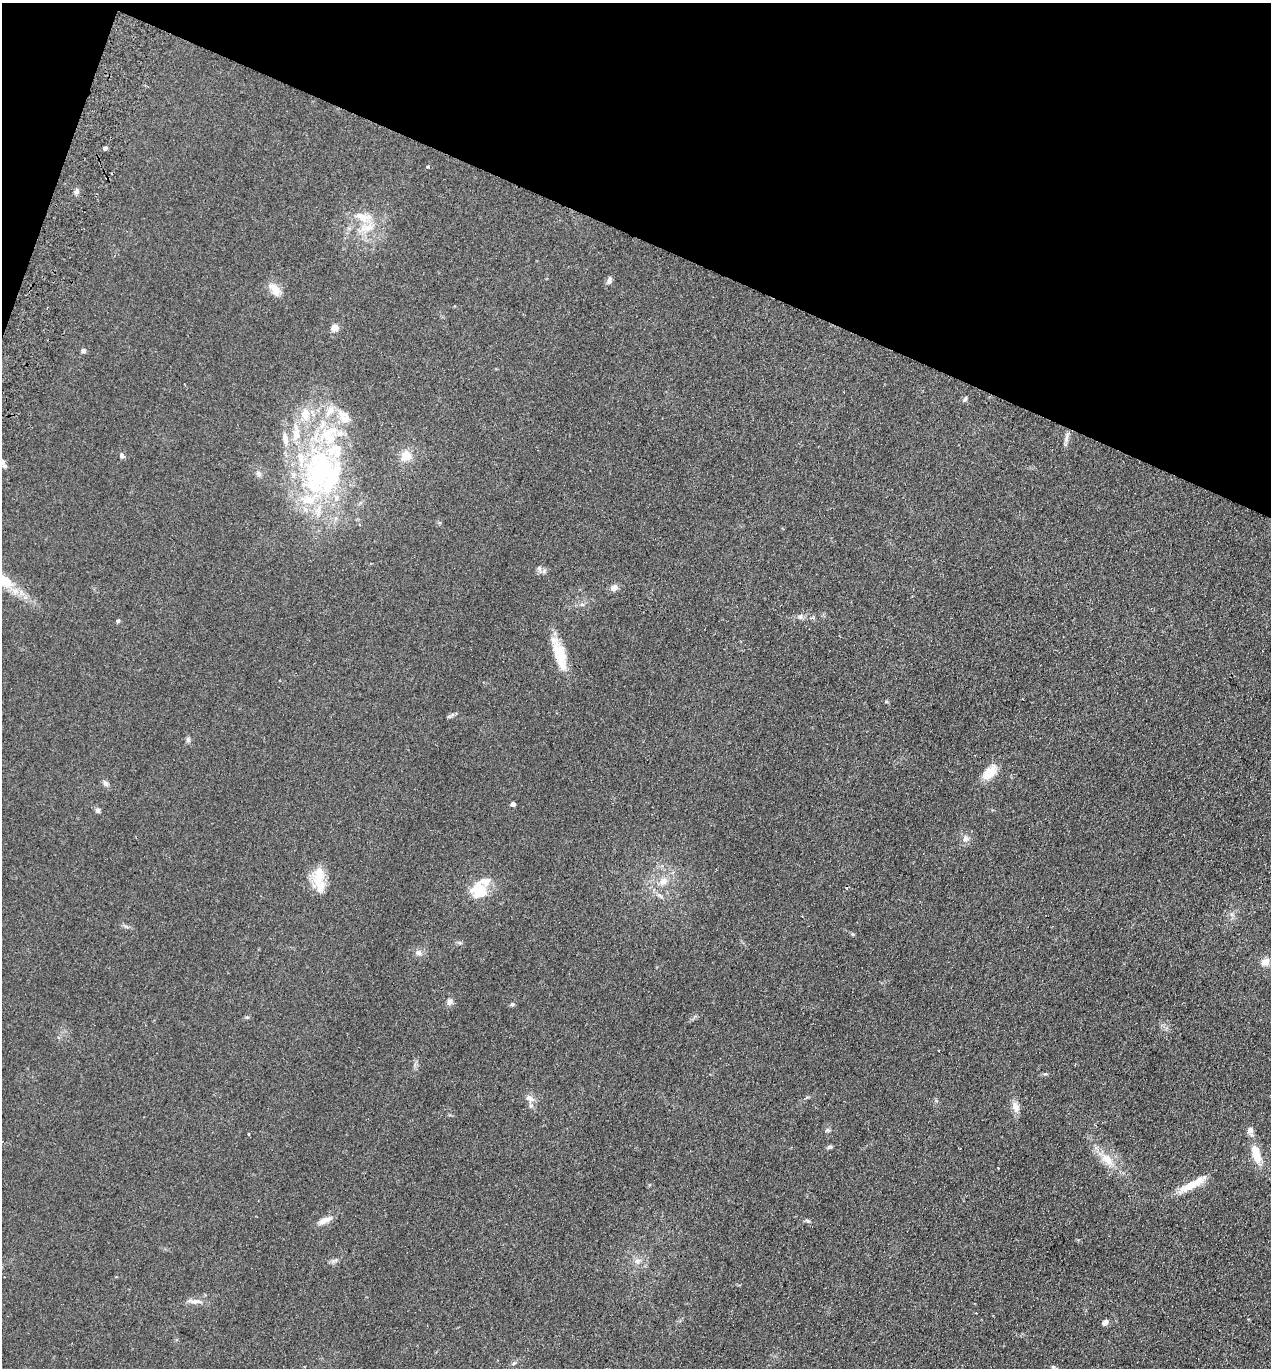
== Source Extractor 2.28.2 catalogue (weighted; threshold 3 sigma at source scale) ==
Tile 2 of 4 x 4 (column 2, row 1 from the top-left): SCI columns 1462-2730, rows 4124-5489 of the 5591 x 5514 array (HDU 1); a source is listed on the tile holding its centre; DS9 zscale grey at full resolution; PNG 1273 x 1370 px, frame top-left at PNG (2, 3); no overlay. Shown black and unused: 18% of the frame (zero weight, under 2 of 3 exposures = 3% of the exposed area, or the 3 px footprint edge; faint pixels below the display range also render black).
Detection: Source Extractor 2.28.2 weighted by HDU 2 'WHT'; one run over the whole footprint, this tile lists its part. Background 0.098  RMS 0.01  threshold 0.0465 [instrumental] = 3 sigma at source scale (4.5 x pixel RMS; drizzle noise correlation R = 1.50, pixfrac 1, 0.05/0.05 arcsec/px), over >= 5 px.
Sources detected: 74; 1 inside a brighter object's white glare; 2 cosmic-ray / hot-pixel residue — not listed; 14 inside a brighter listed object's ellipse — not listed separately; the other 57 listed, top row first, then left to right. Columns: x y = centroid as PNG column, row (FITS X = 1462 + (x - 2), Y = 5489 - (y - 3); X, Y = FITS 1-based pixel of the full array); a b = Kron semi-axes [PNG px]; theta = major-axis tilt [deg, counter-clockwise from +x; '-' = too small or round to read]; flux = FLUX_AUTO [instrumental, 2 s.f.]
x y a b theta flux
105 148 5 4 - 2
428 167 3 3 - 3.8
77 191 7 6 - 3.1
361 217 24 11 -22 16
609 280 9 6 72 3.5
275 289 20 11 -56 10
335 327 5 5 - 19
83 351 6 5 - 2.1
965 399 7 5 52 1.8
1066 439 10 4 -84 3.2
122 455 7 6 - 2.3
406 456 13 12 - 12
2 462 8 7 - 4.1
319 471 78 42 86 230
258 474 9 5 -45 2.6
539 568 8 6 -65 3.1
3 580 32 15 -28 29
614 587 9 8 - 4.9
582 604 6 5 - 2
800 617 7 7 - 2.6
118 621 5 4 - 1.6
560 654 35 16 -73 27
886 702 6 4 19 1
449 716 6 4 18 1.4
188 740 7 6 - 2.1
989 773 18 12 38 16
105 783 9 6 -58 3.2
513 804 4 4 - 4.7
98 810 7 6 - 2.4
965 839 8 7 - 3.9
320 876 28 14 -79 19
663 881 12 10 28 8.3
479 890 21 20 - 26
418 952 8 7 - 4.2
1265 962 11 9 38 7.6
449 1002 9 7 77 3.5
512 1004 6 5 - 1.7
1045 1074 6 3 0 1.3
530 1098 11 8 -31 5.3
1015 1107 14 8 -67 7.2
827 1130 7 5 21 1.7
1250 1130 8 6 -79 5.8
249 1134 4 2 - 0.81
830 1147 6 5 - 1.5
1256 1155 23 10 -74 18
1107 1159 20 12 -44 16
998 1168 3 3 - 1.1
1192 1184 36 8 29 19
325 1220 18 7 23 7.3
807 1221 8 3 -19 1.6
334 1260 10 3 21 2.2
637 1261 9 7 44 4.4
195 1301 12 7 5 5.6
976 1313 2 2 - 0.72
1105 1322 7 6 - 4
514 1363 6 4 45 1.5
1053 1367 5 4 - 1.3
Isophote crosses this tile's border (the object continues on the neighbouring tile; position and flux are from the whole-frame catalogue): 2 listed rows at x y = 2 462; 3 580